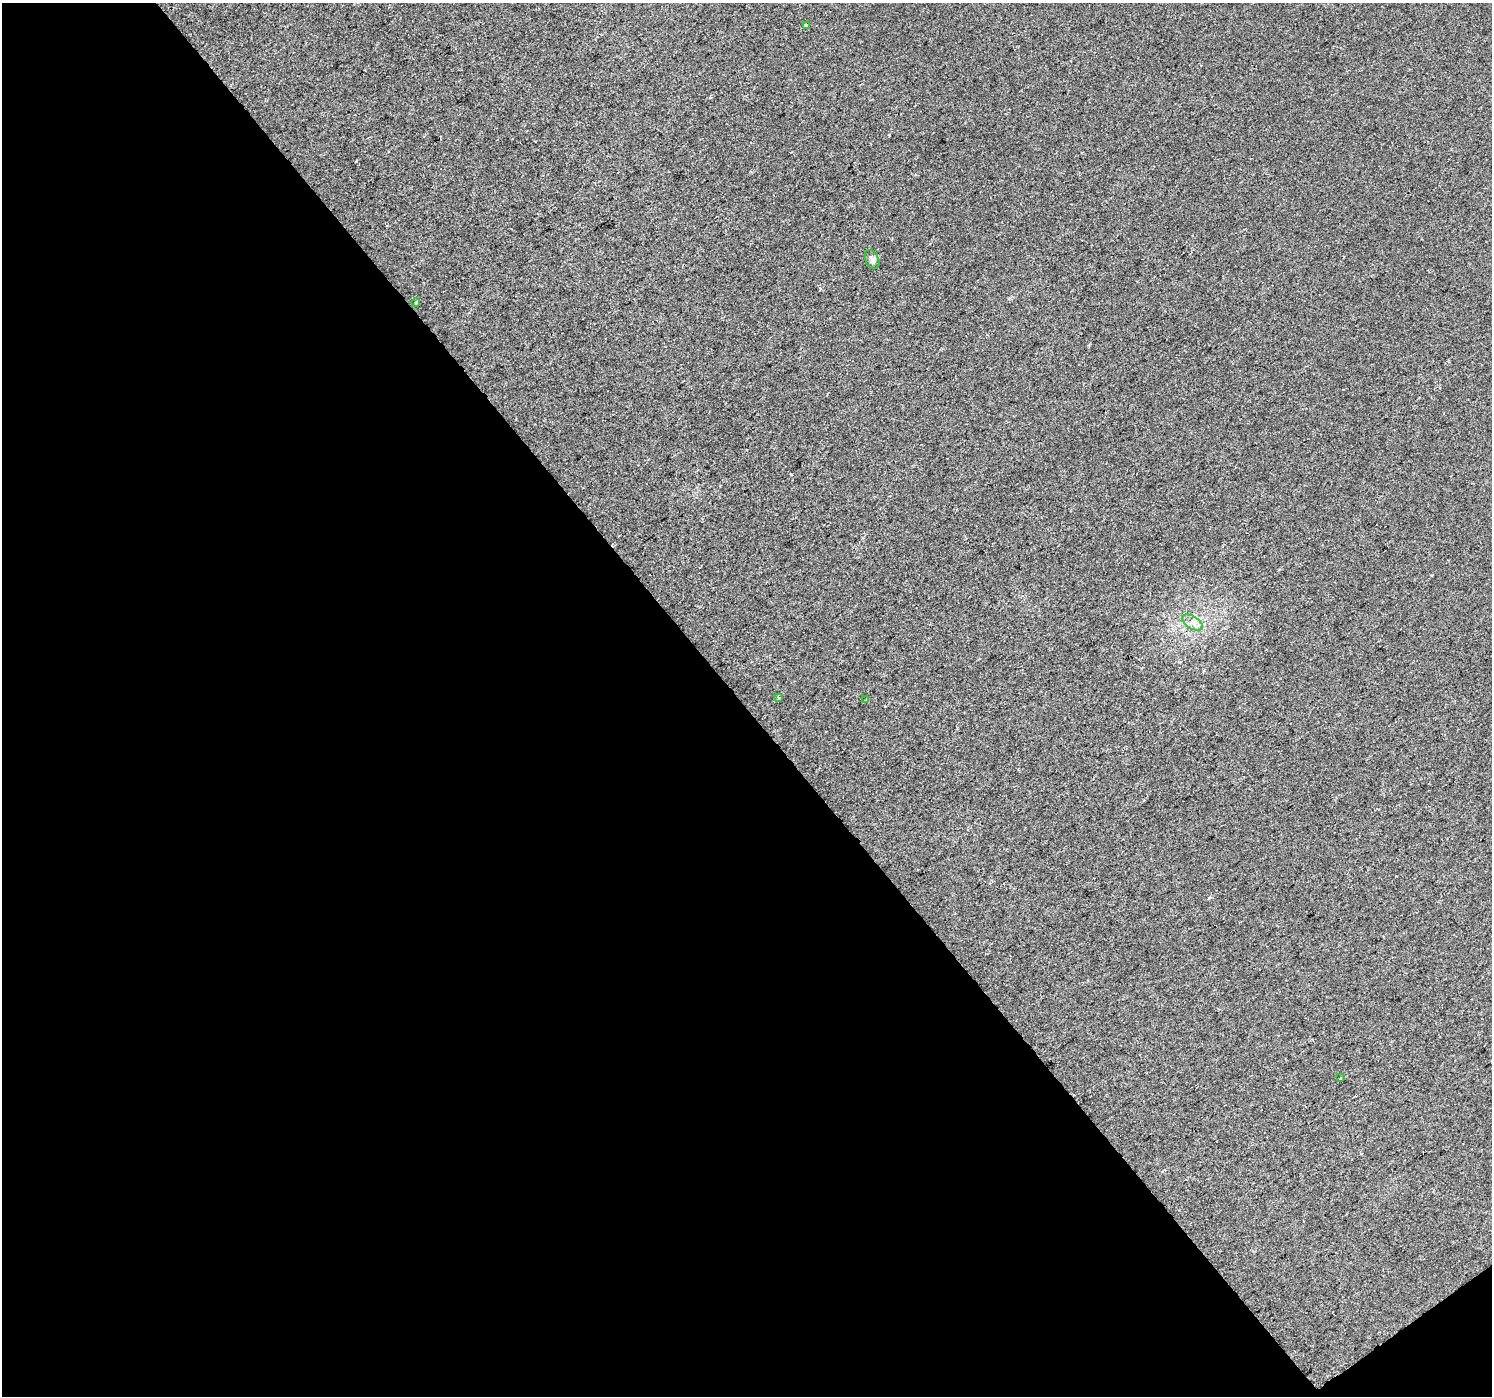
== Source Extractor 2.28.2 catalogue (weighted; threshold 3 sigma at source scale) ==
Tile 3 of 2 x 2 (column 1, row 2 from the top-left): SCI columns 1-1490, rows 94-1487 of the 2980 x 2955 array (HDU 1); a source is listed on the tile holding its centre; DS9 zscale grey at full resolution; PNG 1494 x 1398 px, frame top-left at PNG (2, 3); each listed source drawn as its Kron ellipse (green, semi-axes under 4 px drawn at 4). Shown black and unused: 50% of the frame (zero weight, under 2 of 3 exposures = <1% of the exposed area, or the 3 px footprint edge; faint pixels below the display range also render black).
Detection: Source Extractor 2.28.2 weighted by HDU 2 'WHT'; one run over the whole footprint, this tile lists its part. Background 0.0157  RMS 0.0079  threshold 0.0356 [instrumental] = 3 sigma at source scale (4.5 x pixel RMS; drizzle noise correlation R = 1.50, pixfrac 1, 0.0396/0.0396 arcsec/px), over >= 5 px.
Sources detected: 10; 3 cosmic-ray / hot-pixel residue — neither listed nor drawn; the other 7 listed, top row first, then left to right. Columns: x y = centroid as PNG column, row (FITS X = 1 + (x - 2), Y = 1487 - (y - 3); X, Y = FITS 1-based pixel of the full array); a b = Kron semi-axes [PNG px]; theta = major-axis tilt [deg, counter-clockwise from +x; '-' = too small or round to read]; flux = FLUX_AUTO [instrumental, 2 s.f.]
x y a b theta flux
806 25 3 3 - 7.5
872 260 10 6 -67 2.9
416 303 4 3 - 1.2
1192 623 12 6 -32 4.3
778 698 4 3 - 2.9
866 700 4 3 - 1.4
1340 1078 2 2 - 0.73